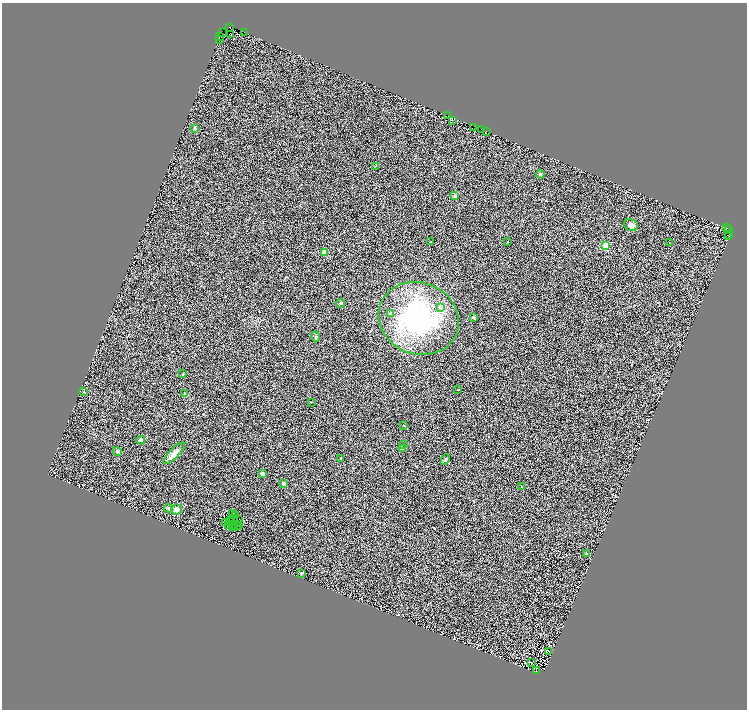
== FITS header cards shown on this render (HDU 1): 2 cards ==
NAXIS1  =                 1490
NAXIS2  =                 1415

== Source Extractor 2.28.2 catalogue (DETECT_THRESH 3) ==
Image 1490 x 1415 px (HDU 1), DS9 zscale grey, zoomed out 1/2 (1 PNG px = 2 x 2 image px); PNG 749 x 712 px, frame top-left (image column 2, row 1414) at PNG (2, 3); each listed source drawn as its Kron ellipse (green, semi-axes under 4 px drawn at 4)
Background 0.384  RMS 0.32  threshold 0.961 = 3 sigma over >= 5 px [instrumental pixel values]
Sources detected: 111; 45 cannot appear on this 1/2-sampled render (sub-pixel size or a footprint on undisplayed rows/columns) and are neither listed nor drawn; the other 66 listed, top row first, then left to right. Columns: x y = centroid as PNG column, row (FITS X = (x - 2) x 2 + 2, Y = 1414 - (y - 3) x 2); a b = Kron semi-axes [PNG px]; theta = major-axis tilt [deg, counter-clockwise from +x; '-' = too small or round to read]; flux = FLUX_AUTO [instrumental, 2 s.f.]
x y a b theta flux
230 27 3 2 - 480
244 32 2 1 - 520
223 33 4 1 - 110
231 34 2 1 - 99
219 37 4 1 - 110
219 39 2 1 - 660
448 116 2 1 - 33
452 120 2 1 - 660
473 127 2 1 - 160
195 128 4 3 - 66
482 130 3 1 - 110
486 131 2 1 - 32
375 166 3 2 - 34
540 174 4 3 - 62
455 196 2 2 - 480
631 225 7 5 -22 200
727 228 2 1 - 63
729 230 3 1 - 120
728 235 3 1 - 33
729 237 2 1 - 110
431 242 3 2 - 47
508 242 2 2 - 37
669 242 2 2 - 19
605 246 3 3 - 4000
325 252 2 2 - 840
340 303 4 3 - 55
441 308 4 4 - 100
391 314 2 2 - 470
419 318 41 35 -22 9600
473 318 4 3 - 62
316 337 5 4 - 110
183 374 3 2 - 51
458 390 3 2 - 22
84 391 4 3 - 64
185 393 3 2 - 32
311 402 3 2 - 21
404 426 2 1 - 43
141 440 4 3 - 120
403 444 2 2 - 51
403 448 4 3 - 110
117 452 4 3 - 110
174 453 14 4 46 390
341 458 2 2 - 120
445 460 5 3 - 79
263 474 2 2 - 900
283 483 3 3 - 170
521 486 2 2 - 100
168 508 4 4 - 110
176 510 5 5 - 220
233 513 3 1 - 32
235 516 3 1 - 30
232 519 2 1 - 19
234 519 2 1 - 13
238 520 3 1 - 20
230 522 2 1 - 25
226 523 3 2 - 3.7
229 525 2 1 - 8.8
239 525 2 1 - 45
234 526 3 1 - 3.1
236 527 2 2 - 14
232 528 2 1 - 38
586 554 2 2 - 33
301 573 3 2 - 50
549 651 2 1 - 22
531 662 2 1 - 13
536 671 2 1 - 20
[45 sub-pixel or undisplayed-footprint detections neither listed nor drawn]